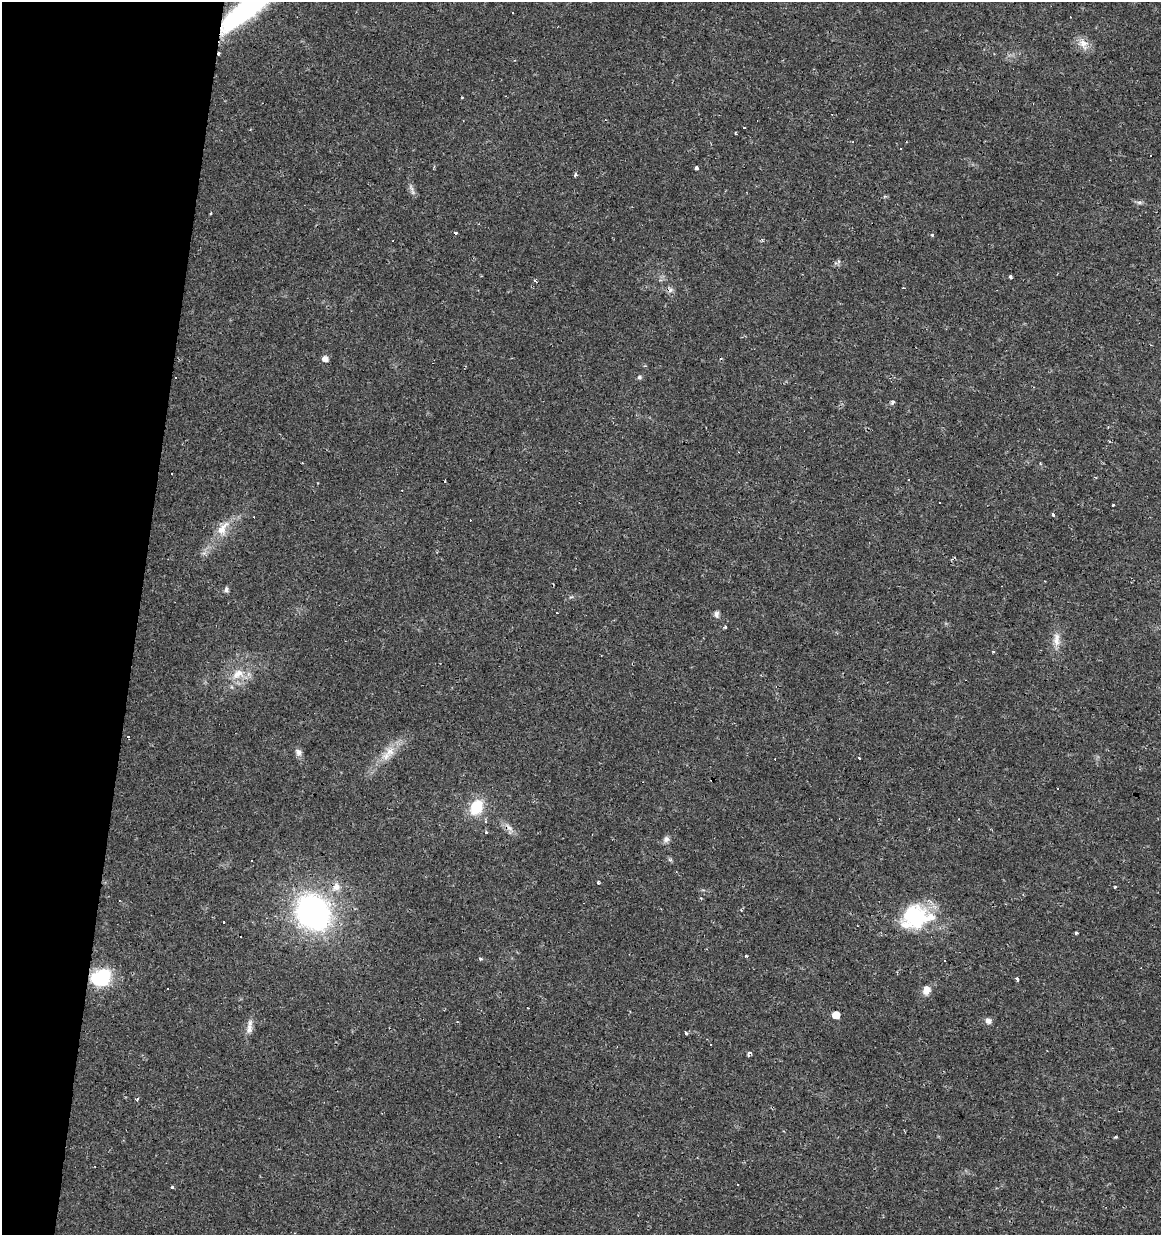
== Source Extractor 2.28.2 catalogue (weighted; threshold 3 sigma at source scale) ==
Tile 9 of 4 x 4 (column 1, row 3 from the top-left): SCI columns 284-1442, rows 1234-2466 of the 5143 x 4939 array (HDU 1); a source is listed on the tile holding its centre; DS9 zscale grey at full resolution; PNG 1163 x 1237 px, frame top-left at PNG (2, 2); no overlay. Shown black and unused: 12% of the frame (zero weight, under 2 of 3 exposures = <1% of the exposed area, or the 3 px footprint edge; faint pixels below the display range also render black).
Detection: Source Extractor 2.28.2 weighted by HDU 2 'WHT'; one run over the whole footprint, this tile lists its part. Background 0.0131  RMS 0.0031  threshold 0.0138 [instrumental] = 3 sigma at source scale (4.5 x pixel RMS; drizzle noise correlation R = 1.50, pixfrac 1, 0.0396/0.0396 arcsec/px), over >= 5 px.
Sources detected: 88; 29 cosmic-ray / hot-pixel residue — not listed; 1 inside a brighter listed object's ellipse — not listed separately; the other 58 listed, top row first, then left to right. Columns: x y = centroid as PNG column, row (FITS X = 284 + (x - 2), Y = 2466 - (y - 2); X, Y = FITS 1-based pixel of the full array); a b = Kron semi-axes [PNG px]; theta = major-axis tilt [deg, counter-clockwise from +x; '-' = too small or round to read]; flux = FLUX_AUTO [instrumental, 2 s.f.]
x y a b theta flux
248 8 70 17 38 58
512 13 3 3 - 0.78
1083 43 14 10 -15 2.8
219 53 4 3 - 0.8
462 98 3 2 - 0.34
736 133 4 2 - 0.3
1151 155 3 2 - 0.38
697 168 4 3 - 0.87
575 175 4 3 - 0.97
412 189 16 4 -62 1
1139 202 7 4 0 0.63
210 213 3 3 - 1.1
932 235 3 3 - 2
1010 277 4 4 - 1.2
536 282 5 3 - 0.52
325 359 6 5 - 2
639 377 6 5 - 0.59
893 402 5 4 - 0.7
939 502 3 3 - 0.86
1113 505 4 3 - 2.2
1054 514 3 3 - 2.8
223 528 26 11 57 5.4
226 590 7 5 90 0.83
557 613 3 2 - 0.36
717 614 9 6 -85 0.99
725 627 4 3 - 0.41
1056 640 20 8 85 3
993 651 4 3 - 0.28
238 674 19 12 26 5.1
298 752 10 8 -71 1.3
390 752 15 12 69 3.7
859 758 3 2 - 1.1
476 807 15 11 62 10
509 827 12 6 -52 1.7
666 839 9 7 50 1.1
252 860 3 3 - 0.49
670 860 6 4 -19 0.44
598 882 4 3 - 0.32
336 887 14 10 49 2.9
1115 887 4 3 - 0.27
313 912 29 24 -53 93
914 917 34 29 28 22
1076 933 3 3 - 2.6
746 956 3 3 - 0.4
480 959 4 4 - 0.57
101 977 20 16 30 17
1017 980 4 3 - 2.6
167 989 3 3 - 1
926 990 12 10 70 2.6
836 1015 5 5 - 4.9
988 1021 8 7 - 1.3
249 1029 16 8 76 2.1
686 1033 4 3 - 0.41
711 1045 3 2 - 0.51
749 1054 6 3 42 0.77
137 1099 3 3 - 0.94
1115 1137 4 3 - 0.47
172 1188 3 3 - 1.1
Overlapping masked pixels (flux is a lower limit): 2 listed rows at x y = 248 8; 219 53
Isophote crosses this tile's border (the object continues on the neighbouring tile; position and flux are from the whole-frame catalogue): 1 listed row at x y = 248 8